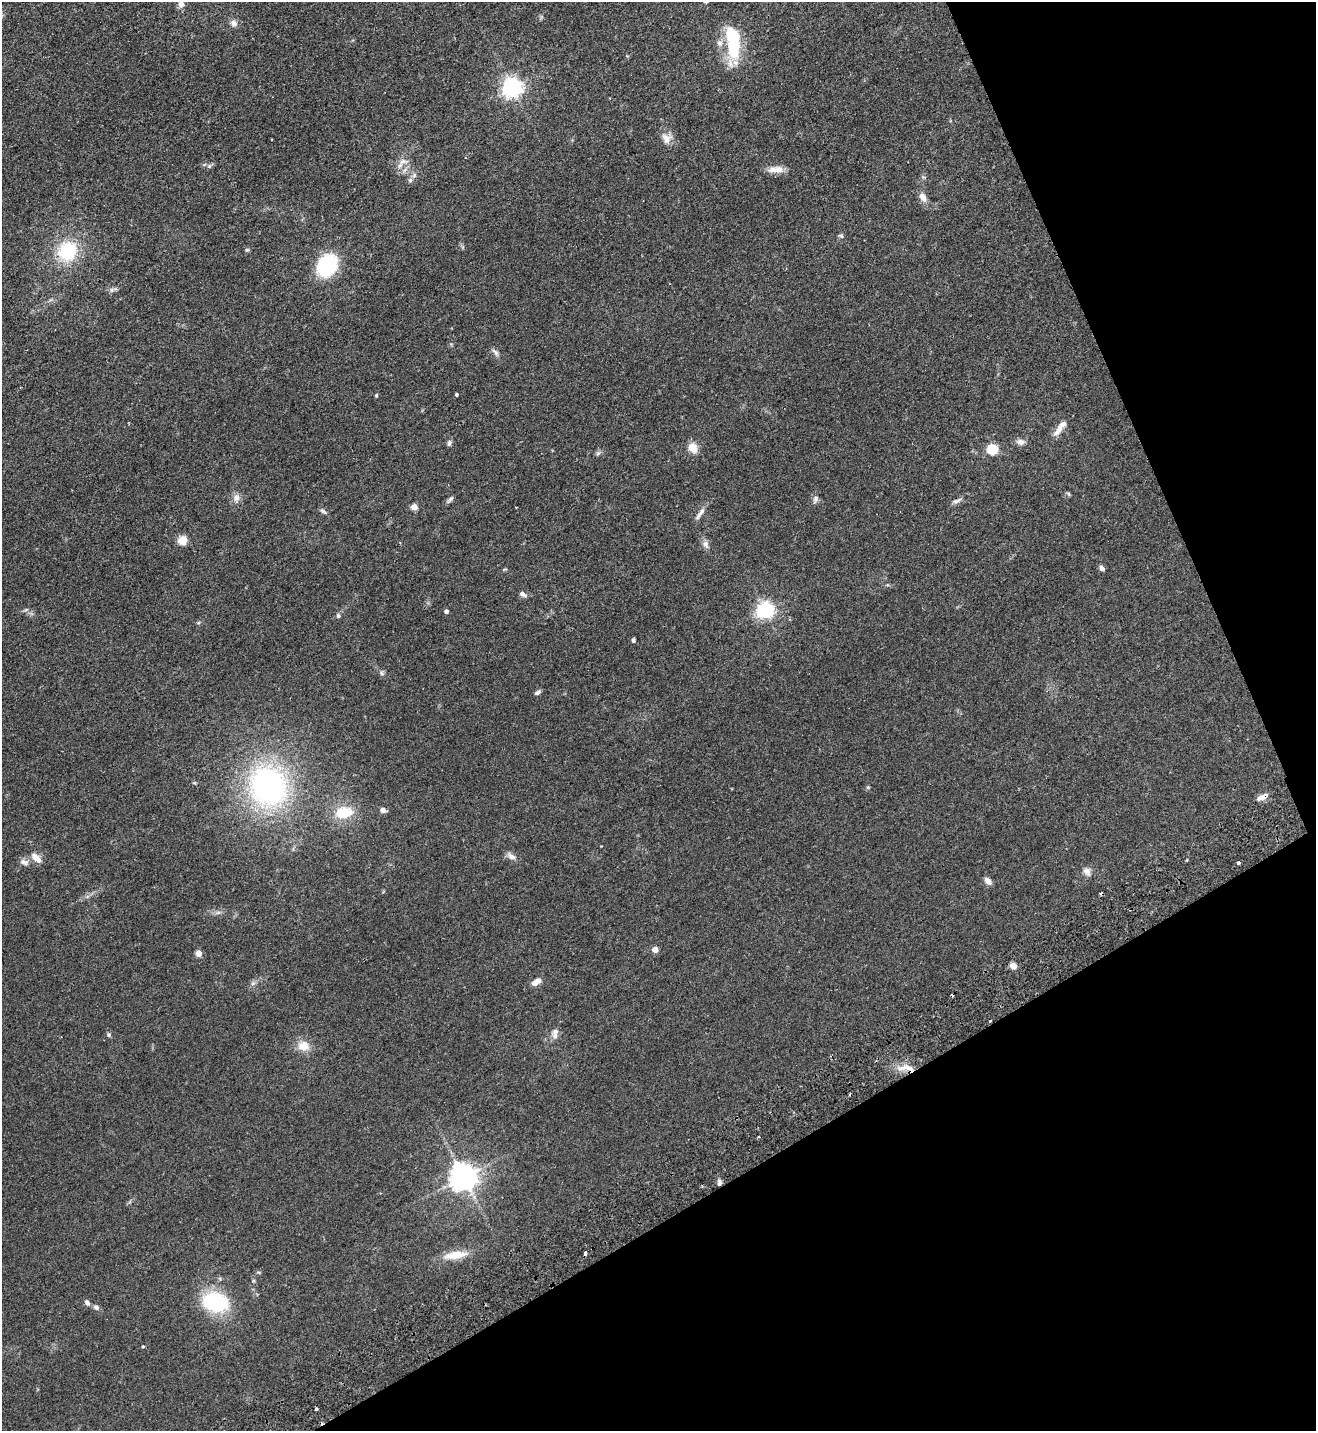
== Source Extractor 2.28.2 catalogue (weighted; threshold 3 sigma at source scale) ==
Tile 12 of 4 x 4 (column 4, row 3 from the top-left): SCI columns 4130-5443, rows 1482-2910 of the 5763 x 5819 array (HDU 1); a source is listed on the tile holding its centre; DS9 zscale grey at full resolution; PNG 1318 x 1433 px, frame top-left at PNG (2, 2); no overlay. Shown black and unused: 24% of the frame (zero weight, under 2 of 3 exposures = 3% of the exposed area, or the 3 px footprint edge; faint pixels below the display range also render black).
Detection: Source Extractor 2.28.2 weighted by HDU 2 'WHT'; one run over the whole footprint, this tile lists its part. Background 0.0836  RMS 0.0085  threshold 0.0382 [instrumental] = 3 sigma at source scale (4.5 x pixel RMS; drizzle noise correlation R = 1.50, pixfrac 1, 0.05/0.05 arcsec/px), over >= 5 px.
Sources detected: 84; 6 cosmic-ray / hot-pixel residue — not listed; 5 inside a brighter listed object's ellipse — not listed separately; the other 73 listed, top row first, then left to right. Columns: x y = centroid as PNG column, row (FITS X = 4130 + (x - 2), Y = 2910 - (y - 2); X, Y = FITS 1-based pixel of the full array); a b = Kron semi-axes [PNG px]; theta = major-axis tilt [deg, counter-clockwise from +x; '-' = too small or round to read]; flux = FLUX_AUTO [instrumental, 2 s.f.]
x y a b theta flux
181 4 7 6 - 5.1
234 23 10 8 -33 3.8
732 44 50 18 -87 43
512 88 7 7 - 460
667 138 15 13 52 7.3
403 161 16 7 10 5.5
210 166 10 5 37 1.8
776 169 21 8 2 8
414 175 7 6 - 2.1
923 197 12 8 -64 6.1
841 236 8 5 -19 1.4
247 250 6 5 - 1.2
67 251 26 23 58 45
327 265 18 14 55 81
113 290 13 5 16 2.4
495 352 13 6 -52 3
457 394 4 3 - 1.3
376 395 5 3 - 0.97
1058 431 17 8 54 6.3
1020 442 12 8 -4 4
449 443 8 6 82 2.2
693 448 12 10 -61 9.5
993 449 6 5 - 64
598 453 6 6 - 1.8
1068 494 7 4 -45 1.1
236 498 12 10 82 5.1
450 499 13 4 42 2.1
815 499 11 7 70 2.8
957 501 14 6 22 3.1
414 507 4 4 - 13
323 511 10 5 -37 2
701 511 15 6 51 4.5
183 540 5 5 - 36
705 544 12 8 -65 3.8
1102 568 6 5 - 2.8
523 594 9 5 -34 3
26 609 6 4 20 1.2
765 610 6 6 - 310
446 611 4 4 - 2.6
338 616 6 6 - 1.8
633 640 5 4 - 1.6
382 673 8 6 -55 2
537 692 8 5 34 2.1
194 783 6 3 18 0.94
268 786 41 36 -63 210
868 787 5 5 - 1.1
1262 797 16 6 23 5.3
383 810 6 5 - 4.2
344 812 21 13 8 24
511 856 14 7 -27 4.3
36 858 16 8 -41 7
24 862 13 7 -18 4.2
1239 863 3 3 - 2.4
1087 871 13 9 -62 4.4
988 881 9 6 -46 4.4
218 912 7 4 1 1.9
655 949 5 4 - 8.7
199 953 4 4 - 12
1013 966 5 4 - 14
536 982 13 6 36 6.3
253 983 6 6 - 2.1
555 1031 13 8 38 4
109 1035 6 6 - 1.4
303 1046 16 13 -16 11
906 1068 27 8 0 12
464 1177 8 8 - 1100
720 1183 8 5 89 2.5
455 1255 32 10 9 15
215 1302 27 20 -17 63
87 1303 8 6 -57 2.7
96 1307 8 6 -5 2.5
143 1346 4 3 - 0.92
316 1409 4 3 - 2.5
Overlapping masked pixels (flux is a lower limit): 3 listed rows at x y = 1262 797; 906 1068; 720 1183
Isophote crosses this tile's border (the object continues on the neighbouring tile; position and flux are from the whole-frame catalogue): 2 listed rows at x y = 181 4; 732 44